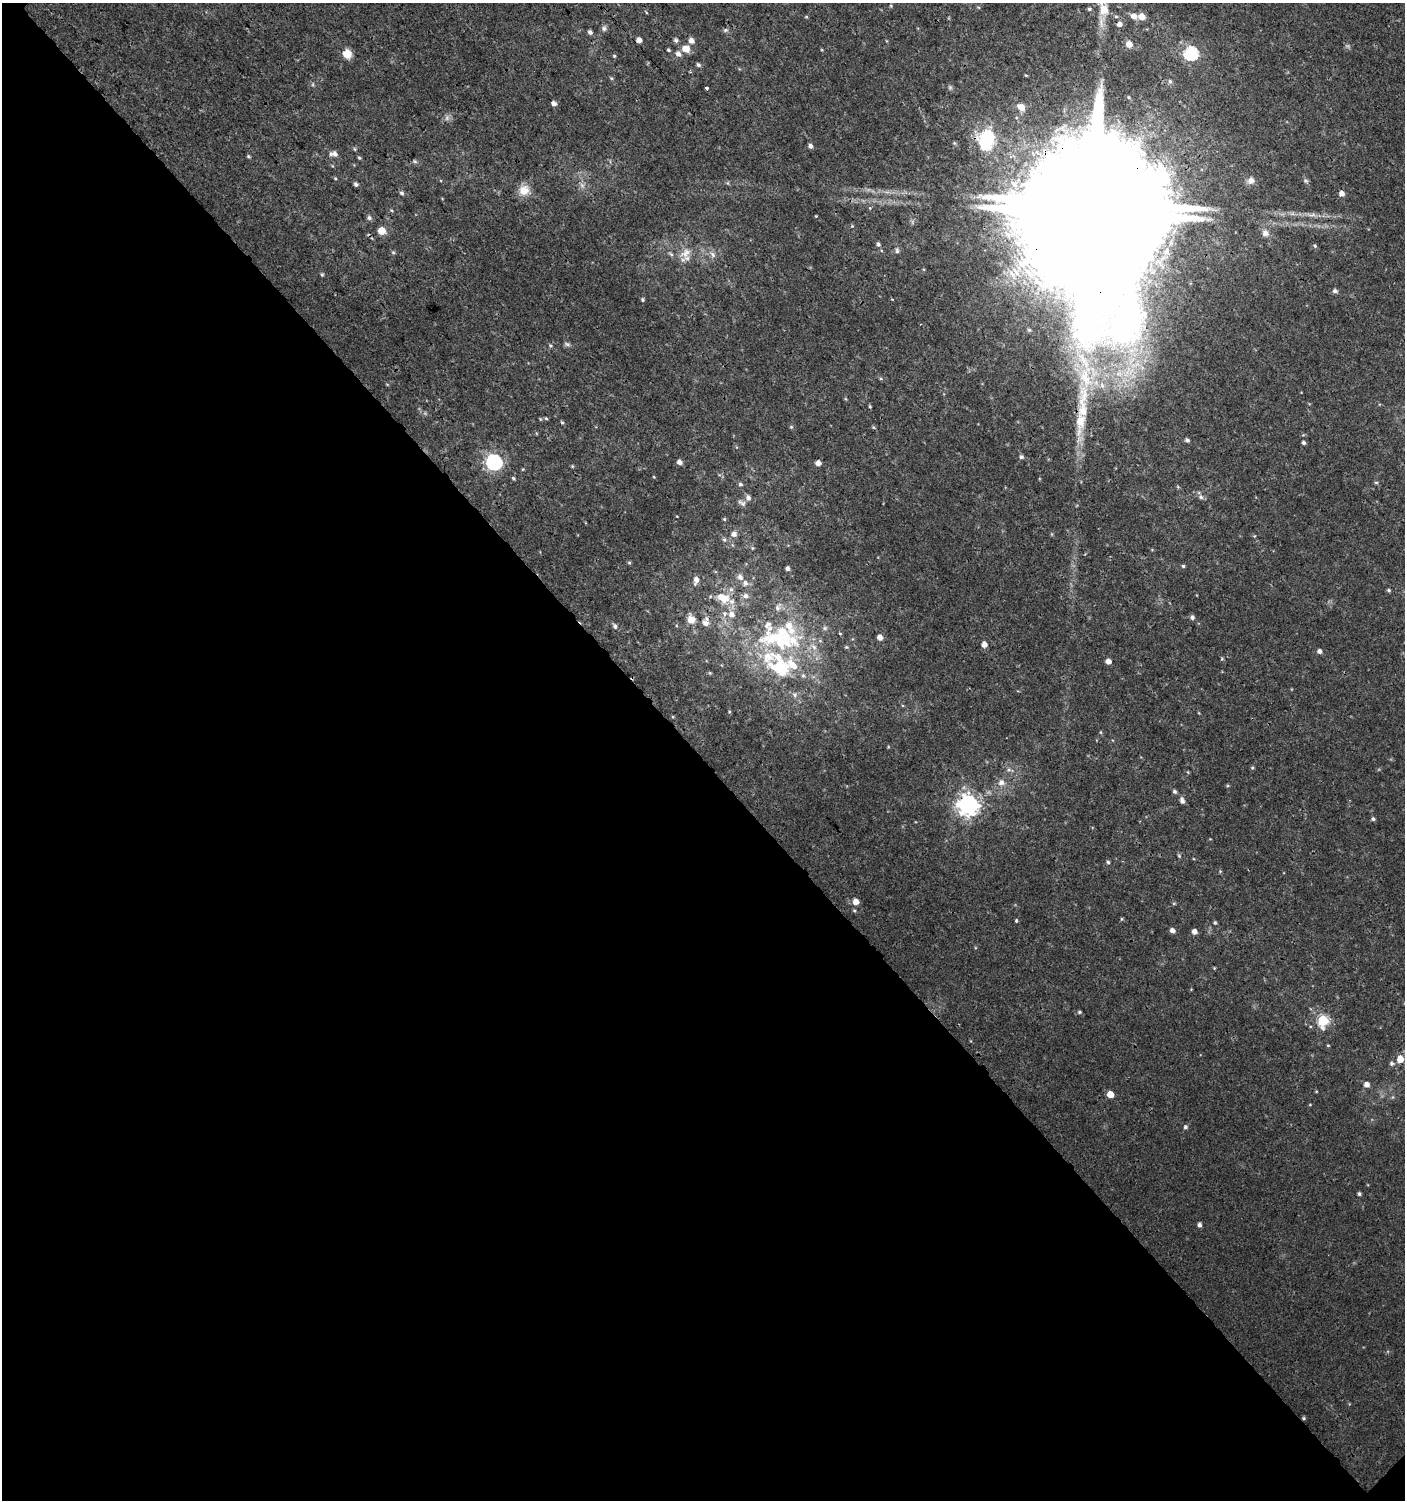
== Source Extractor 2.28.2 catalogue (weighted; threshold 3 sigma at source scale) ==
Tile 14 of 4 x 4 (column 2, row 4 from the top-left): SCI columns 1607-3009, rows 33-1530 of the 6060 x 6084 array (HDU 1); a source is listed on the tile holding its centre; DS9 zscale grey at full resolution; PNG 1407 x 1502 px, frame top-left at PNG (2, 3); no overlay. Shown black and unused: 50% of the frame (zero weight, under 3 of 4 exposures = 4% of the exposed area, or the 3 px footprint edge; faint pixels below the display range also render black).
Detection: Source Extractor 2.28.2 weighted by HDU 2 'WHT'; one run over the whole footprint, this tile lists its part. Background 0.00434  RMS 0.0022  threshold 0.00968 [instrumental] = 3 sigma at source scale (4.5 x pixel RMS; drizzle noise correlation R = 1.50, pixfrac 1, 0.0396/0.0396 arcsec/px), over >= 5 px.
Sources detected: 157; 2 too faint to see at this stretch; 1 inside a brighter object's white glare — not listed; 15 inside a brighter listed object's ellipse — not listed separately; the other 139 listed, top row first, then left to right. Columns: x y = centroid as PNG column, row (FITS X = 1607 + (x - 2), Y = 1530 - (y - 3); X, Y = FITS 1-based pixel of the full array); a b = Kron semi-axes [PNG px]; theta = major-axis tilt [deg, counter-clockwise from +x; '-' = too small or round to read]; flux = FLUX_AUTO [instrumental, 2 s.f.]
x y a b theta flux
1089 9 5 4 - 0.34
1104 10 18 13 84 3.8
1134 16 7 6 - 1.4
806 17 5 3 - 0.2
1142 17 6 5 - 2.6
1119 24 5 5 - 0.97
604 29 7 6 - 0.63
725 30 7 5 20 0.41
590 32 5 5 - 0.61
639 40 4 4 - 1.2
676 40 6 5 - 0.51
691 41 6 5 - 1.2
1129 44 6 6 - 2
686 49 9 7 -15 2.2
668 50 4 3 - 0.27
1191 53 6 6 - 34
347 54 5 5 - 7.7
678 54 7 6 - 0.95
614 56 5 4 - 0.24
698 65 6 4 -36 0.43
1170 81 6 5 - 0.44
706 88 3 3 - 1.6
554 103 5 5 - 0.8
1021 107 11 8 -39 1.7
986 140 23 19 80 13
810 146 5 5 - 0.65
355 149 6 4 -70 0.25
335 154 9 8 - 1
248 156 6 3 -32 0.29
359 158 5 4 - 0.24
415 161 6 4 -2 0.35
335 178 5 3 - 0.2
1306 180 7 4 -44 0.4
1251 181 9 9 - 1.1
356 184 5 4 - 0.48
1014 184 13 10 -46 2.1
582 185 7 4 -19 0.52
524 190 15 14 - 2.7
402 193 6 5 - 0.45
1342 193 5 5 - 1.2
870 208 4 3 - 0.2
1090 213 52 29 -61 17000
1312 215 12 3 10 0.73
816 216 3 3 - 0.15
369 218 7 6 - 0.51
852 226 4 4 - 0.19
382 231 5 5 - 4
1265 233 9 8 - 1
878 244 6 4 -71 0.49
1315 246 5 4 - 0.27
897 250 8 5 -89 0.51
393 252 6 3 -19 0.26
686 253 17 11 31 2.4
671 254 8 4 -36 0.41
713 254 9 6 -64 0.84
1025 262 10 7 -46 1.5
322 275 4 4 - 0.26
1335 291 6 5 - 0.62
643 300 5 4 - 0.3
1029 330 5 5 - 0.33
567 344 9 5 -11 0.51
550 345 5 4 - 0.31
387 384 5 3 - 0.17
1102 385 11 6 -72 1.3
870 406 4 3 - 0.25
546 418 6 4 -2 0.27
540 419 5 3 - 0.2
562 423 5 4 - 0.27
791 427 5 5 - 0.28
1080 438 11 7 30 1.1
1187 440 6 4 -11 0.45
1303 443 4 4 - 0.46
1021 457 5 5 - 0.5
494 462 7 6 - 52
679 462 5 5 - 0.9
818 463 5 4 - 1.3
572 466 5 3 - 0.21
513 478 5 4 - 0.3
1376 482 6 4 0 0.27
740 484 5 5 - 0.44
1201 497 7 6 - 0.59
748 498 7 6 - 0.87
742 503 12 6 -30 0.74
724 519 5 4 - 0.24
734 534 6 6 - 1.1
1254 536 5 3 - 0.18
724 540 6 5 - 0.39
752 548 6 4 -90 0.25
629 563 5 4 - 0.27
1183 566 4 4 - 0.3
788 568 5 4 - 0.64
740 577 7 6 - 0.99
696 580 8 5 79 1.2
745 583 8 7 - 0.91
1389 590 4 4 - 0.34
745 596 7 6 - 0.98
726 598 14 9 59 2.6
777 608 9 7 -88 0.92
731 614 9 8 - 1.7
1192 617 5 5 - 0.59
691 619 10 8 -51 2
706 623 11 8 -46 1.3
615 626 6 5 - 0.69
880 637 5 4 - 1.6
782 643 70 20 8 20
984 644 5 4 - 1.6
846 647 5 4 - 0.29
1319 651 4 4 - 0.79
1222 659 3 3 - 0.33
1108 661 5 5 - 1.3
780 667 18 13 -19 11
803 675 6 5 - 0.47
795 695 7 7 - 0.69
1252 768 5 4 - 0.28
1001 782 10 8 20 1.2
1174 791 6 4 -44 0.45
1182 801 7 5 -75 0.87
968 804 8 7 - 140
1373 819 5 4 - 0.44
1179 856 5 4 - 0.25
1108 862 5 4 - 0.33
856 902 5 5 - 2
1122 919 5 3 - 0.23
1016 920 4 3 - 0.26
1215 923 5 4 - 0.32
1172 930 5 5 - 0.91
1194 931 5 5 - 1
1214 968 4 4 - 0.19
1079 1012 5 4 - 0.33
1323 1021 6 6 - 17
1328 1045 4 3 - 0.19
1400 1059 6 5 - 3
1392 1063 5 5 - 0.46
1367 1084 5 5 - 1.3
1110 1094 5 5 - 2.8
1185 1127 6 5 - 0.42
1359 1194 4 4 - 0.41
1199 1225 4 4 - 0.73
1304 1418 4 4 - 0.27
Overlapping masked pixels (flux is a lower limit): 3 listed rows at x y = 986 140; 1090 213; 1304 1418
Isophote crosses this tile's border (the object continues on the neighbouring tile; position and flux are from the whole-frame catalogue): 1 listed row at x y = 1104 10